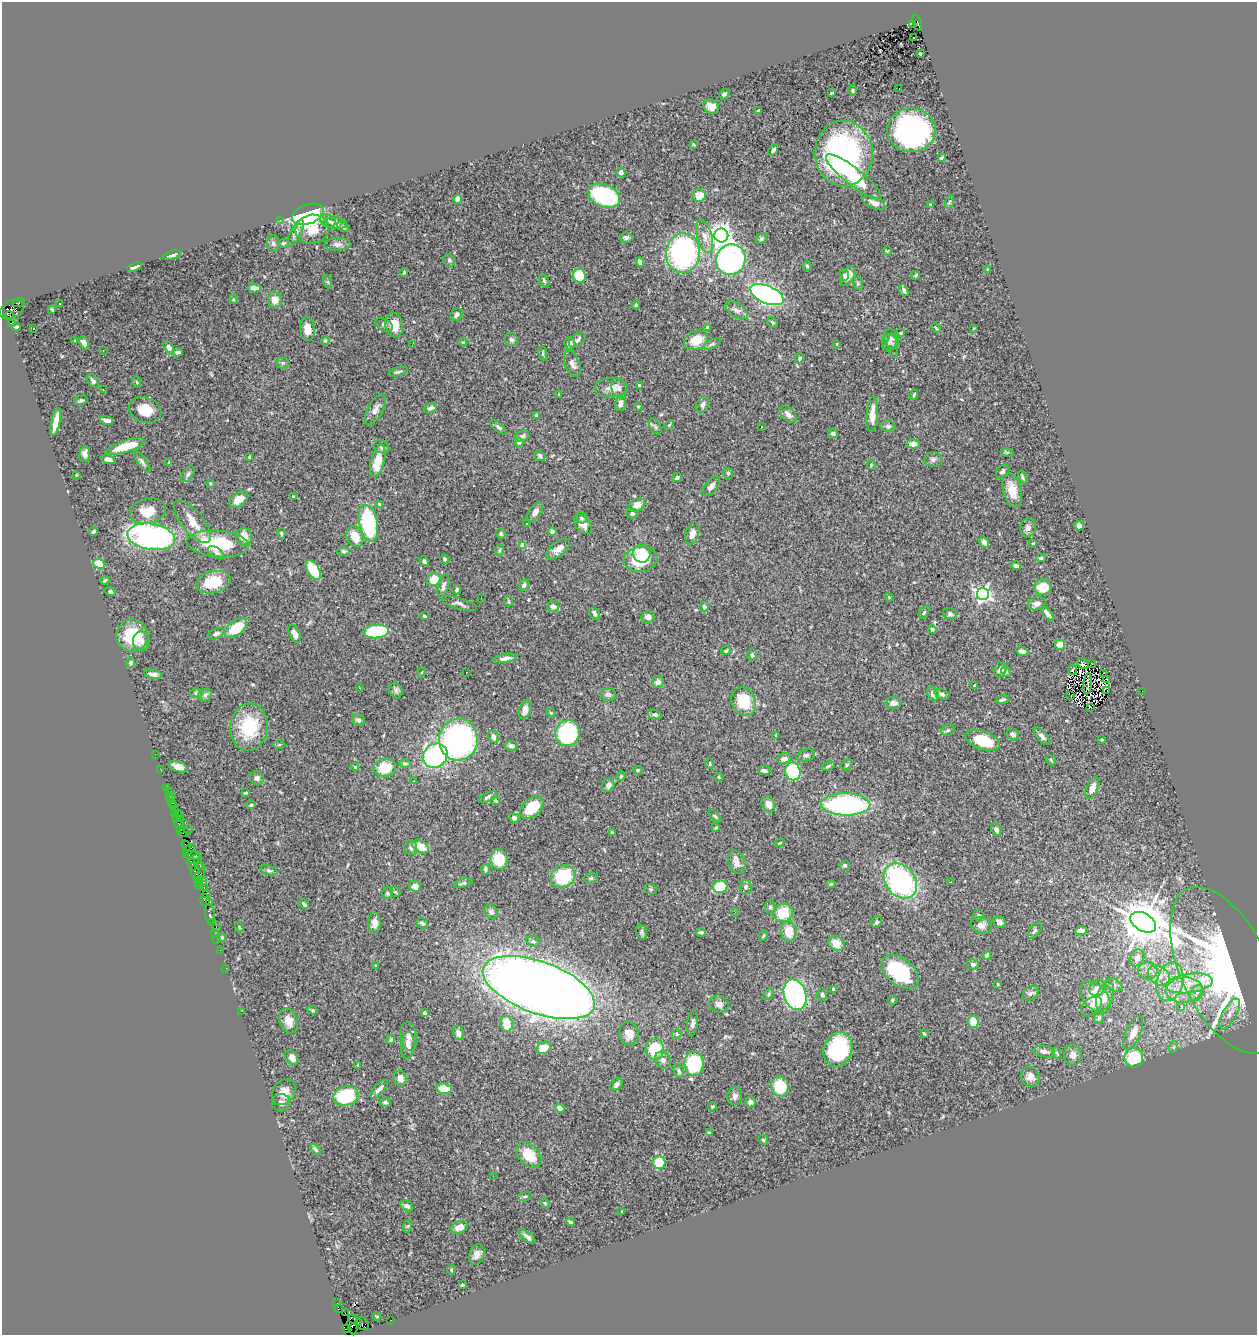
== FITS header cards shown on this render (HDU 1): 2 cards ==
NAXIS1  =                 1255
NAXIS2  =                 1333

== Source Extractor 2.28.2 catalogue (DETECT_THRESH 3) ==
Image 1255 x 1333 px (HDU 1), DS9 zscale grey, 1 PNG px = 1 image px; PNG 1259 x 1337 px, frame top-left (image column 1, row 1333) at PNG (2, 2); each listed source drawn as its Kron ellipse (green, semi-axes under 4 px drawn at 4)
Background 0.651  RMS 0.022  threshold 0.065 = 3 sigma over >= 5 px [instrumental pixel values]
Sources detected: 477; all 477 listed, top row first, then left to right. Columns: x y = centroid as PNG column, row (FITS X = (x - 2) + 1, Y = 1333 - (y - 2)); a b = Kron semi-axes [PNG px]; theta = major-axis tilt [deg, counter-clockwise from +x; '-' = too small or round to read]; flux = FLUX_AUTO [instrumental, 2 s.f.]
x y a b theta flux
917 23 8 4 -70 430
912 24 4 2 - 59
913 38 2 2 - 2.1
920 54 3 3 - 2.1
899 88 2 2 - 1.7
852 90 5 3 - 1.6
832 93 3 2 - 1.6
724 94 6 4 45 3.4
711 107 8 6 -32 11
759 111 3 3 - 4.6
911 130 24 22 2 320
694 144 3 3 - 1.6
773 150 6 4 57 3.8
844 153 33 29 -87 280
941 158 4 3 - 1.8
621 173 5 4 - 6.6
853 177 34 8 -38 80
699 195 7 6 - 19
604 196 17 11 -22 180
458 199 4 4 - 31
949 202 7 4 71 1.9
874 203 12 5 -24 9.8
930 205 3 3 - 3.1
308 214 16 9 20 280
280 220 2 2 - 12
328 221 8 6 -32 4.2
336 223 11 6 -8 7.7
343 227 6 4 -30 3.7
312 229 17 14 15 23
296 233 14 5 65 5.9
721 235 7 7 - 1000
705 236 17 7 -75 12
626 238 6 5 - 4.9
761 239 6 5 - 2.3
273 243 8 6 -87 4.1
283 243 5 4 - 2.1
337 244 13 6 3 5.3
887 251 5 4 - 1.6
683 253 20 17 81 340
172 255 9 4 16 3.9
731 259 15 14 - 430
449 260 6 5 - 3.3
640 262 5 4 - 6.5
807 266 4 3 - 2.3
134 267 7 3 18 3.4
988 269 3 2 - 1.2
404 272 4 3 - 2.1
844 275 6 4 89 3.9
916 275 4 3 - 2.1
579 276 7 6 - 53
848 276 10 6 64 10
544 281 7 3 -61 2.3
328 282 7 4 -71 2.4
858 283 7 5 -70 2.3
254 288 6 4 -1 8.5
904 290 6 4 -69 4.2
767 295 18 8 -23 490
234 299 5 4 - 1.9
275 300 8 7 - 14
19 302 6 3 21 130
60 304 2 2 - 1.1
636 305 4 4 - 1.8
12 309 13 9 28 660
52 309 3 2 - 1.4
736 310 12 7 -34 7
457 314 7 5 52 5.8
10 316 5 3 - 45
772 322 6 4 -48 2.6
11 323 4 4 - 140
384 325 9 6 -29 3.8
394 325 12 8 -80 26
16 327 4 3 - 2.3
33 328 3 2 - 0.26
707 328 4 3 - 5.6
936 328 5 3 - 1.8
974 328 4 3 - 1.2
307 329 11 7 -83 15
901 333 3 3 - 2.3
891 338 9 8 - 4.6
511 340 7 6 - 3.5
577 340 9 6 38 5
696 340 12 9 23 31
75 341 3 3 - 2
325 341 5 4 - 1.7
463 342 4 4 - 1.3
890 342 8 7 - 5.4
84 343 7 4 -65 5.3
570 343 6 5 - 6.3
712 344 9 4 23 2.7
837 344 4 2 - 0.95
412 345 2 2 - 2.3
893 346 12 5 -81 4.4
169 347 7 4 -55 5.7
103 350 2 2 - 0.99
178 352 5 3 - 4
543 353 7 3 -82 1.9
800 358 5 4 - 2.7
282 363 6 5 - 2.4
572 364 14 7 -68 7.2
398 372 10 4 17 3.5
93 381 7 4 -53 3.3
137 382 6 3 -69 1.6
639 385 3 3 - 2
611 388 17 9 1 12
619 388 11 7 -73 5
103 390 3 2 - 1.1
559 395 3 2 - 1.1
914 395 5 3 - 2
81 400 7 4 12 2.7
620 404 7 5 73 7.7
703 404 9 6 59 5.7
638 407 4 3 - 1.8
430 408 7 4 27 3.7
375 409 17 7 61 8.7
145 410 16 12 -19 25
788 414 10 6 -44 9.1
872 414 18 5 86 17
536 416 3 3 - 7.7
107 420 6 4 -14 7.2
56 422 14 4 77 21
669 425 5 4 - 1.9
761 426 3 2 - 2
888 426 7 5 -12 3.3
499 427 10 4 -37 3.6
655 427 9 5 -59 2.8
833 433 5 4 - 4.3
522 436 8 5 22 4.9
519 442 4 4 - 9.4
913 444 6 4 1 14
126 446 20 6 17 38
382 447 8 6 -27 5.6
1007 452 6 4 -18 1.9
85 454 8 5 82 7
540 456 5 5 - 4.5
249 457 4 3 - 1.5
108 459 7 4 -21 5.2
933 459 9 7 1 4.6
378 461 16 6 75 32
142 462 12 4 -54 4
169 463 3 3 - 2.2
871 465 4 4 - 1.4
1002 472 8 5 55 3.7
728 473 6 5 - 2.7
188 474 9 5 55 4.1
76 475 3 2 - 1.2
1023 477 7 4 -68 2.5
677 478 5 4 - 3.6
210 483 4 3 - 1.4
711 486 11 6 52 6.5
1012 490 18 9 -76 22
293 496 3 3 - 2.4
239 499 11 6 36 18
379 504 4 4 - 2
637 505 8 6 32 12
148 511 18 12 13 25
535 512 11 6 57 8.8
632 514 5 4 - 3.2
582 518 6 5 - 2.6
192 522 26 10 -51 22
368 523 19 9 -78 140
527 524 3 3 - 1.4
583 524 11 7 -49 11
1079 526 5 4 - 6
1028 528 9 8 - 7
93 531 4 3 - 2.5
552 532 4 4 - 8.8
281 533 5 4 - 1.7
692 533 11 6 72 11
501 534 5 5 - 2.1
244 536 9 8 - 14
151 537 24 13 -9 380
355 537 11 8 -65 22
984 542 6 4 -55 8.4
1033 543 3 2 - 1
218 544 31 13 -4 88
522 545 4 4 - 20
558 549 14 7 38 11
499 550 5 3 - 1.6
343 551 7 4 -6 2.5
216 553 9 5 -31 5.4
642 554 9 8 - 24
1041 558 4 3 - 1.8
445 559 4 3 - 4.1
640 559 17 13 8 61
424 561 5 4 - 4.5
99 564 6 4 -24 45
1016 566 5 3 - 4.7
313 570 11 6 -61 44
434 579 7 6 - 26
105 580 4 2 - 1.7
213 582 17 10 13 37
524 585 6 4 51 3.7
443 586 12 5 75 5.2
1043 587 9 8 - 29
457 590 4 3 - 3.1
110 592 5 4 - 3
983 594 6 6 - 420
889 597 4 4 - 1.4
481 598 2 2 - 3.3
509 601 6 4 -89 1.5
459 603 19 5 -16 6.1
1037 603 9 6 20 7.5
553 607 6 5 - 8.4
704 607 5 4 - 3.4
595 613 6 4 -57 4.2
924 613 7 4 61 2.1
950 614 7 5 -19 2.9
1047 614 9 4 -53 5.2
424 616 3 3 - 2.1
648 617 7 6 - 6
236 628 13 7 39 39
932 629 4 4 - 2.5
376 632 13 6 5 89
216 634 9 5 24 3.7
295 634 10 5 -65 9.1
132 636 16 16 - 49
141 641 9 8 - 6.2
1060 645 5 5 - 16
726 651 5 4 - 2.4
1022 651 6 4 -23 6.1
752 655 5 5 - 3.7
505 658 12 4 9 7.2
131 663 5 4 - 3
1083 663 6 5 - 4.8
1092 664 2 2 - 0.44
1000 670 8 6 66 5.6
1073 670 5 3 - 2.8
422 672 5 3 - 1.1
466 672 2 2 - 0.74
1006 672 5 4 - 2.8
1103 673 4 2 - 1.9
153 674 9 4 -12 6.6
1106 679 2 2 - 310
658 682 6 6 - 8.4
1088 684 11 2 84 1.6
974 685 3 3 - 1.5
360 688 3 2 - 0.83
396 690 8 6 -69 4.1
1107 690 3 3 - 1600
1142 691 2 2 - 6.4
196 693 6 5 - 2.2
608 694 7 6 - 4.2
933 694 7 5 -68 7.2
942 694 8 5 -20 4.3
205 695 7 6 - 3.7
1071 696 3 2 - 1.8
1002 700 7 3 14 4
744 701 14 11 -62 44
893 703 7 6 - 8.8
1091 707 4 2 - 2.7
525 710 9 6 68 7
551 713 4 3 - 1.4
655 715 7 5 -15 2.6
358 720 6 5 - 4.6
249 727 23 18 82 71
948 730 7 5 27 3
568 733 13 12 - 160
1013 734 6 5 - 6.1
776 735 4 2 - 0.97
1042 736 11 5 -49 5.4
493 737 6 5 - 6.6
458 740 21 19 83 440
982 740 18 9 -19 47
1102 740 3 3 - 1.5
279 745 6 4 1 1.9
511 746 6 4 -10 4.3
155 754 2 2 - 12
806 755 9 6 16 4.3
435 756 13 11 39 210
784 759 7 5 16 7.2
1051 760 6 4 -48 2
405 763 6 4 -1 2.1
710 764 5 3 - 1.7
847 765 6 5 - 2.4
828 766 7 3 20 2.5
178 767 10 5 -17 8.9
355 767 4 3 - 1.4
385 768 11 9 13 35
161 770 2 2 - 6.8
638 770 5 4 - 1.9
764 770 6 4 -7 4.7
793 771 9 7 -77 120
621 776 4 4 - 1.7
719 777 4 3 - 1.7
257 778 7 6 - 4.1
414 781 3 2 - 2
608 785 6 6 - 6.6
166 787 2 2 - 10
1092 788 11 5 67 15
168 792 3 2 - 49
246 793 3 2 - 1.8
171 795 2 2 - 11
488 797 9 4 26 5
170 799 2 2 - 5.7
495 800 4 4 - 2.1
172 803 3 2 - 17
768 804 9 6 -67 12
846 804 24 11 -1 220
251 805 5 4 - 2.7
173 806 3 2 - 51
532 807 14 9 43 40
174 810 3 2 - 34
175 814 3 2 - 23
178 814 3 3 - 27
715 816 8 3 -45 2
176 817 2 2 - 40
180 818 2 2 - 46
514 818 5 4 - 4.4
185 823 2 2 - 23
179 824 5 3 - 68
716 828 4 3 - 1.6
188 829 2 2 - 53
996 829 6 4 -67 4.4
181 830 4 3 - 42
612 832 4 3 - 1.1
184 833 5 2 - 58
780 843 4 3 - 1.3
186 846 6 4 -56 36
420 847 9 6 -33 19
411 848 7 6 - 4.1
189 850 7 4 39 120
192 856 8 4 -1 130
196 859 6 4 27 150
499 859 10 9 - 31
737 862 12 8 -71 11
192 864 7 3 -68 140
199 866 5 2 - 34
844 866 5 5 - 2.3
485 869 5 4 - 3.1
269 870 9 4 -18 3.4
195 872 6 4 90 140
200 875 8 4 70 160
563 876 13 10 25 86
591 878 7 5 5 2.8
202 881 5 3 - 170
900 881 19 15 -50 260
198 882 3 3 - 36
951 882 2 2 - 0.85
463 883 9 4 15 2.8
831 884 4 3 - 1.9
199 886 3 2 - 28
415 886 6 5 - 9.1
720 887 7 6 - 47
746 887 7 6 - 3.6
204 888 3 2 - 28
651 889 6 5 - 2.2
395 892 5 5 - 1.9
207 893 2 2 - 47
388 893 6 5 - 2.3
205 900 5 5 - 63
210 902 4 3 - 91
304 904 5 3 - 3.1
770 907 6 5 - 3.5
491 912 8 6 -59 5.4
735 912 2 2 - 7.3
783 913 10 9 - 37
210 914 10 5 -82 120
978 915 5 5 - 2.6
877 922 6 5 - 2.4
999 922 6 5 - 5
1143 922 14 8 -30 5400
211 923 3 2 - 52
374 923 10 6 89 9.6
422 923 6 4 -34 3.6
981 925 11 8 -21 7.5
216 927 2 2 - 43
239 927 5 3 - 1.3
1035 930 9 5 55 3.5
789 931 10 8 -87 23
1081 931 6 4 4 15
642 932 7 5 -73 2.8
701 932 5 3 - 2.6
215 933 2 2 - 22
763 936 5 3 - 1.6
222 938 4 4 - 1.9
217 939 2 2 - 23
533 941 7 5 -15 2.9
836 943 8 7 - 16
220 950 2 2 - 12
987 955 4 4 - 5.1
1137 958 9 7 62 8.5
973 964 6 5 - 4.1
375 965 2 2 - 1.2
226 968 2 2 - 17
1225 970 90 44 -65 700
1148 971 9 8 - 10
900 972 21 13 -39 110
1159 976 12 8 -31 16
1170 982 20 13 75 36
1189 983 24 9 8 35
998 984 3 3 - 1.3
1114 985 9 6 -30 4.5
539 987 59 25 -20 2900
1097 988 8 7 - 8.6
833 989 4 3 - 4.8
1184 990 18 12 5 34
1030 993 9 6 41 4.2
1197 993 9 6 60 6.4
769 994 7 4 51 2.4
822 994 6 4 89 2.4
795 995 16 11 -72 330
1105 996 15 8 71 20
1095 997 18 11 -47 33
892 1000 5 4 - 1.9
719 1004 9 8 - 6.6
1091 1006 12 7 41 8.2
1180 1006 3 2 - 15
313 1010 5 4 - 2
241 1011 2 2 - 40
424 1013 4 3 - 2.8
1230 1014 17 7 60 11
1099 1018 6 5 - 2.6
289 1021 13 9 -66 14
973 1022 6 5 - 24
692 1023 13 5 82 5.5
507 1024 8 6 -78 28
458 1033 7 5 -78 8.2
1133 1033 18 7 66 17
629 1034 12 9 -76 12
677 1034 5 4 - 2.2
924 1034 4 2 - 1.8
409 1037 14 8 -80 8
390 1040 5 4 - 2.4
408 1045 13 7 86 11
1174 1047 6 4 71 2
544 1048 8 5 30 19
655 1049 10 9 - 63
838 1049 17 14 72 120
1044 1051 10 5 -10 6.9
1057 1053 6 3 -70 1.8
1073 1055 10 9 - 8.8
292 1058 8 5 -57 8.6
1134 1058 10 9 - 70
663 1060 9 7 -53 5.6
694 1063 12 9 89 99
358 1065 4 3 - 2.4
679 1071 7 5 -71 3.3
1030 1077 10 9 - 11
400 1078 7 6 - 12
616 1084 7 5 51 4.5
780 1086 10 8 -70 50
379 1089 11 5 46 7.6
444 1089 7 5 -7 24
284 1092 14 10 54 14
346 1096 13 9 17 79
735 1096 9 7 79 6.5
385 1102 6 4 -9 2.8
750 1102 5 5 - 5.7
281 1103 9 8 - 5.8
712 1106 4 3 - 1.5
559 1108 5 4 - 6.4
709 1133 4 3 - 3
763 1140 5 4 - 1.7
315 1149 6 4 -51 3
529 1155 15 10 -49 31
659 1163 6 6 - 43
493 1176 2 2 - 28
525 1197 7 3 10 2
545 1203 5 4 - 1.9
407 1206 7 5 -29 4.1
622 1212 3 2 - 1.5
570 1222 4 3 - 3.8
408 1226 6 4 70 1.9
459 1227 8 6 18 11
527 1237 11 4 -38 4.5
477 1255 10 7 66 7.7
451 1270 4 4 - 1.5
462 1285 3 3 - 2.1
337 1303 2 2 - 10
338 1309 4 3 - 57
345 1313 2 2 - 23
377 1316 4 2 - 1.6
355 1320 7 3 -30 720
390 1320 2 2 - 11
362 1323 7 6 - 520
353 1324 10 5 -84 1300
347 1329 5 3 - 97